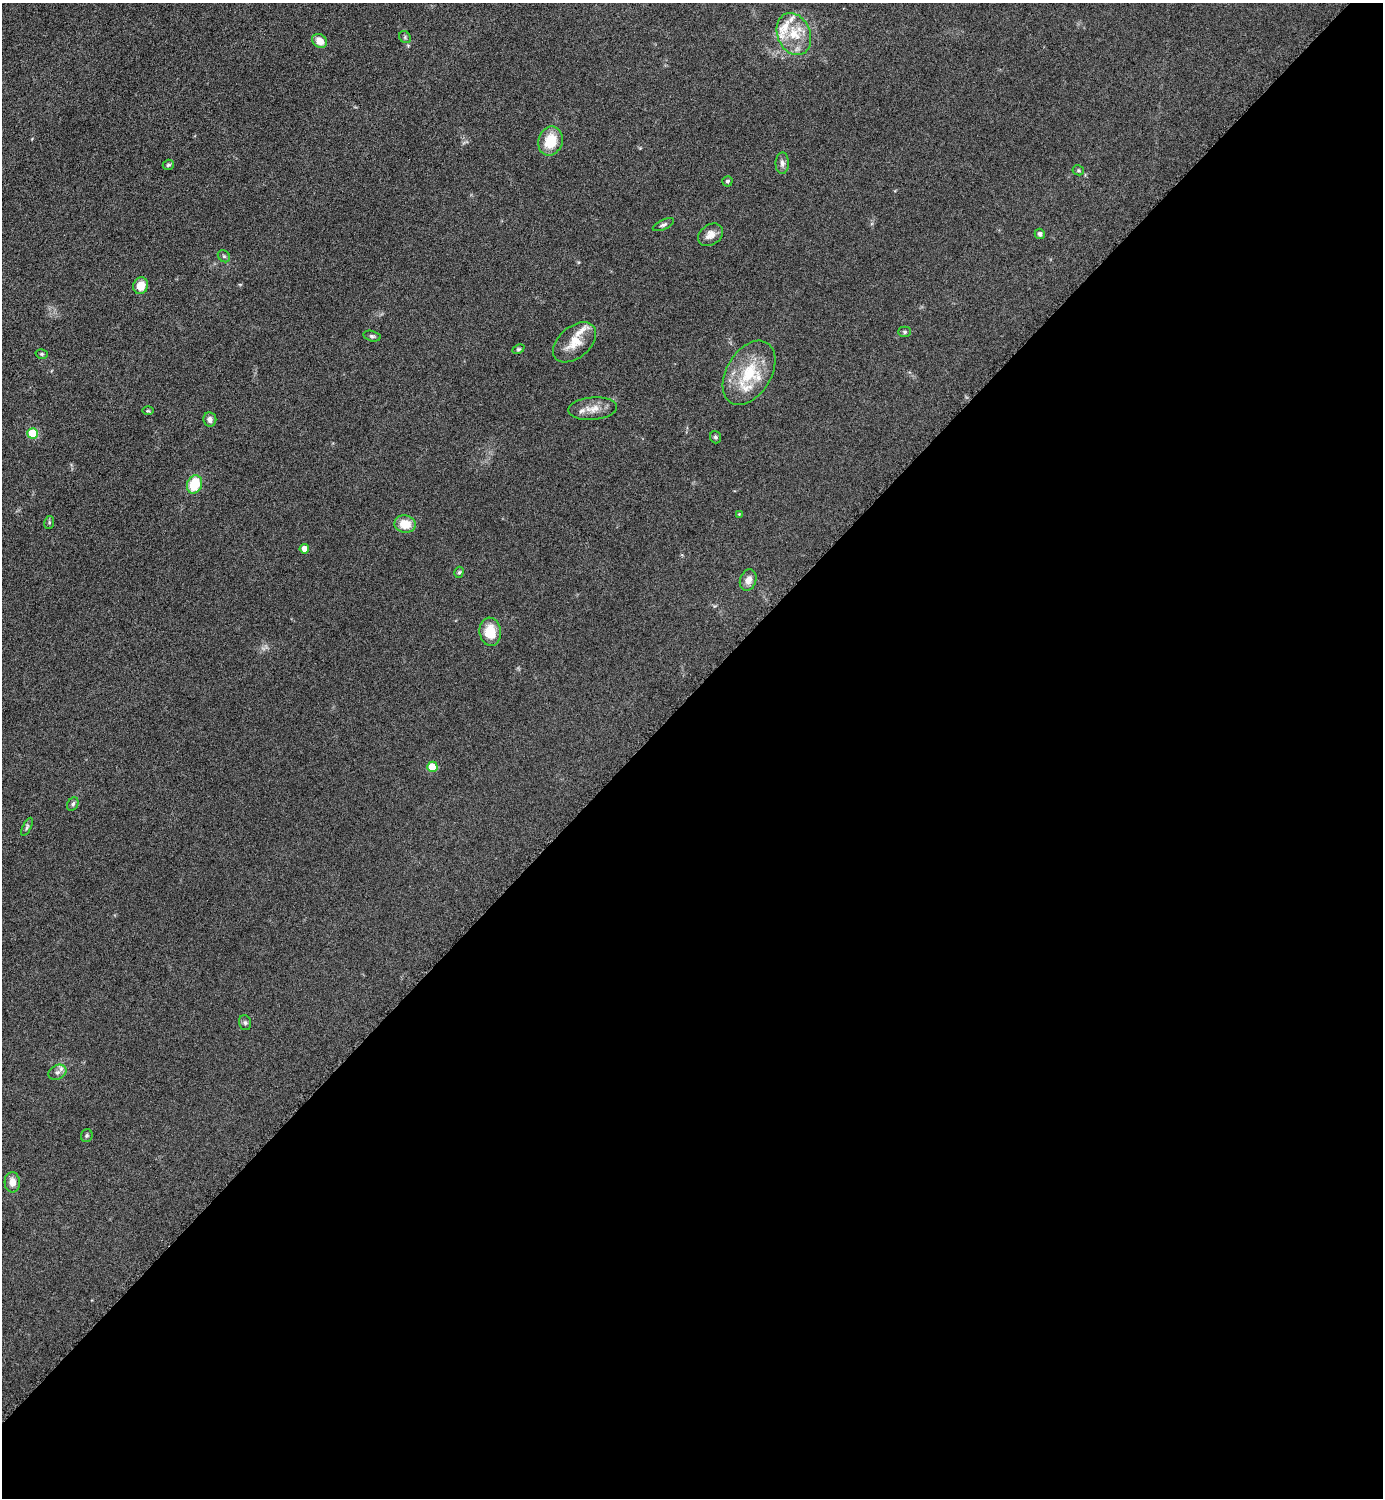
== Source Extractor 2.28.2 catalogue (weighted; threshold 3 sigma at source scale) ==
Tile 15 of 4 x 4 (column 3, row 4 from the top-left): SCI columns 3072-4452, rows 7-1502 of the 6002 x 6002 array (HDU 1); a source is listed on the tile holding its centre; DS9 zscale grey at full resolution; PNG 1385 x 1500 px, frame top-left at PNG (2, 3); each listed source drawn as its Kron ellipse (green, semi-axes under 4 px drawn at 4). Shown black and unused: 54% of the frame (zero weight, under 6 of 12 exposures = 1% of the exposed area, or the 3 px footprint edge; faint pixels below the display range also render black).
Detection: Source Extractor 2.28.2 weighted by HDU 2 'WHT'; one run over the whole footprint, this tile lists its part. Background 0.087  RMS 0.0038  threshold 0.0156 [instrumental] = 3 sigma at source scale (4.09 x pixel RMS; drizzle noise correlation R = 1.36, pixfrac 0.8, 0.05/0.05 arcsec/px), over >= 5 px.
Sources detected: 45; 6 inside a brighter listed object's ellipse — not listed separately; the other 39 listed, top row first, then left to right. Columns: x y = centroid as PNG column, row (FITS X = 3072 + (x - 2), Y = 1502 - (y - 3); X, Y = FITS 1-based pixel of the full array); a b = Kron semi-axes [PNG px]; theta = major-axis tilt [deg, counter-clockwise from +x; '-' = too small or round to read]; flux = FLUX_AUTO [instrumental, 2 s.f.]
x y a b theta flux
794 34 22 16 -67 9.7
405 37 6 5 - 0.61
319 41 8 6 -40 3.9
550 141 15 12 70 9.8
782 163 11 6 89 1.5
168 165 6 5 - 0.66
1078 170 6 5 - 0.55
727 181 5 5 - 0.6
663 225 11 5 25 0.96
1040 234 5 5 - 1
710 235 14 10 34 3
224 256 7 5 -44 0.63
141 286 8 7 - 4.6
905 332 6 5 - 0.66
372 336 9 5 -14 0.79
575 342 25 15 40 7
518 349 6 4 26 0.51
42 354 6 4 -15 0.54
749 373 35 22 58 16
593 409 24 11 4 4.4
148 411 6 4 0 0.43
210 420 7 6 - 1.4
33 433 5 5 - 13
715 437 6 5 - 0.7
194 484 9 7 68 11
739 514 4 4 - 0.29
49 523 6 4 81 0.52
405 524 10 8 -10 6.7
304 549 5 5 - 2.8
459 572 6 4 73 0.58
748 580 11 8 70 2.7
490 632 14 10 -82 7.9
432 767 5 5 - 9.5
73 804 7 5 63 0.84
27 827 10 4 65 0.72
245 1023 8 6 -75 0.79
57 1072 9 7 29 1.5
87 1136 6 5 - 0.61
12 1182 10 7 -86 3.1